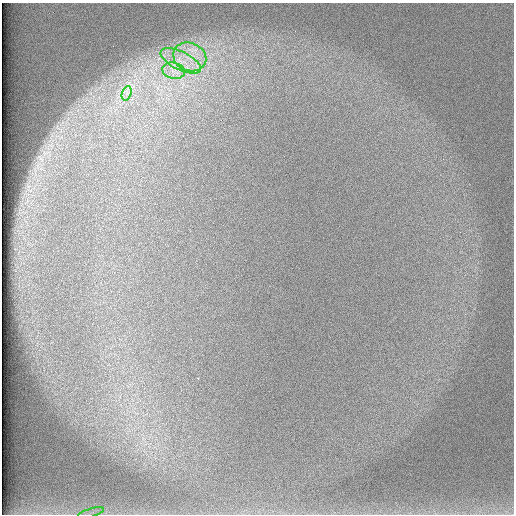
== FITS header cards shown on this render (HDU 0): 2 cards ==
NAXIS1  =                  512 /
NAXIS2  =                  512 /

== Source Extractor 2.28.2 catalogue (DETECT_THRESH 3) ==
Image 512 x 512 px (HDU 0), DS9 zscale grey, 1 PNG px = 1 image px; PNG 516 x 516 px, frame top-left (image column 1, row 512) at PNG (2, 3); each listed source drawn as its Kron ellipse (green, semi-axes under 4 px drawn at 4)
Background 97.2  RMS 2.9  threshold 8.75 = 3 sigma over >= 5 px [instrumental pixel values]
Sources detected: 5; all 5 listed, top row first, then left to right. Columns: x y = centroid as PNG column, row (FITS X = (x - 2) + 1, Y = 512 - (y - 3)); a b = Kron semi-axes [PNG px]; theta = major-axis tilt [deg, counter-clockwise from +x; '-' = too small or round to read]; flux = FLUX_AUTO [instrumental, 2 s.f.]
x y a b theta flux
190 57 17 14 -23 4800
181 61 22 9 -26 4000
174 71 11 8 -11 1800
127 93 7 4 72 690
91 513 13 3 15 710